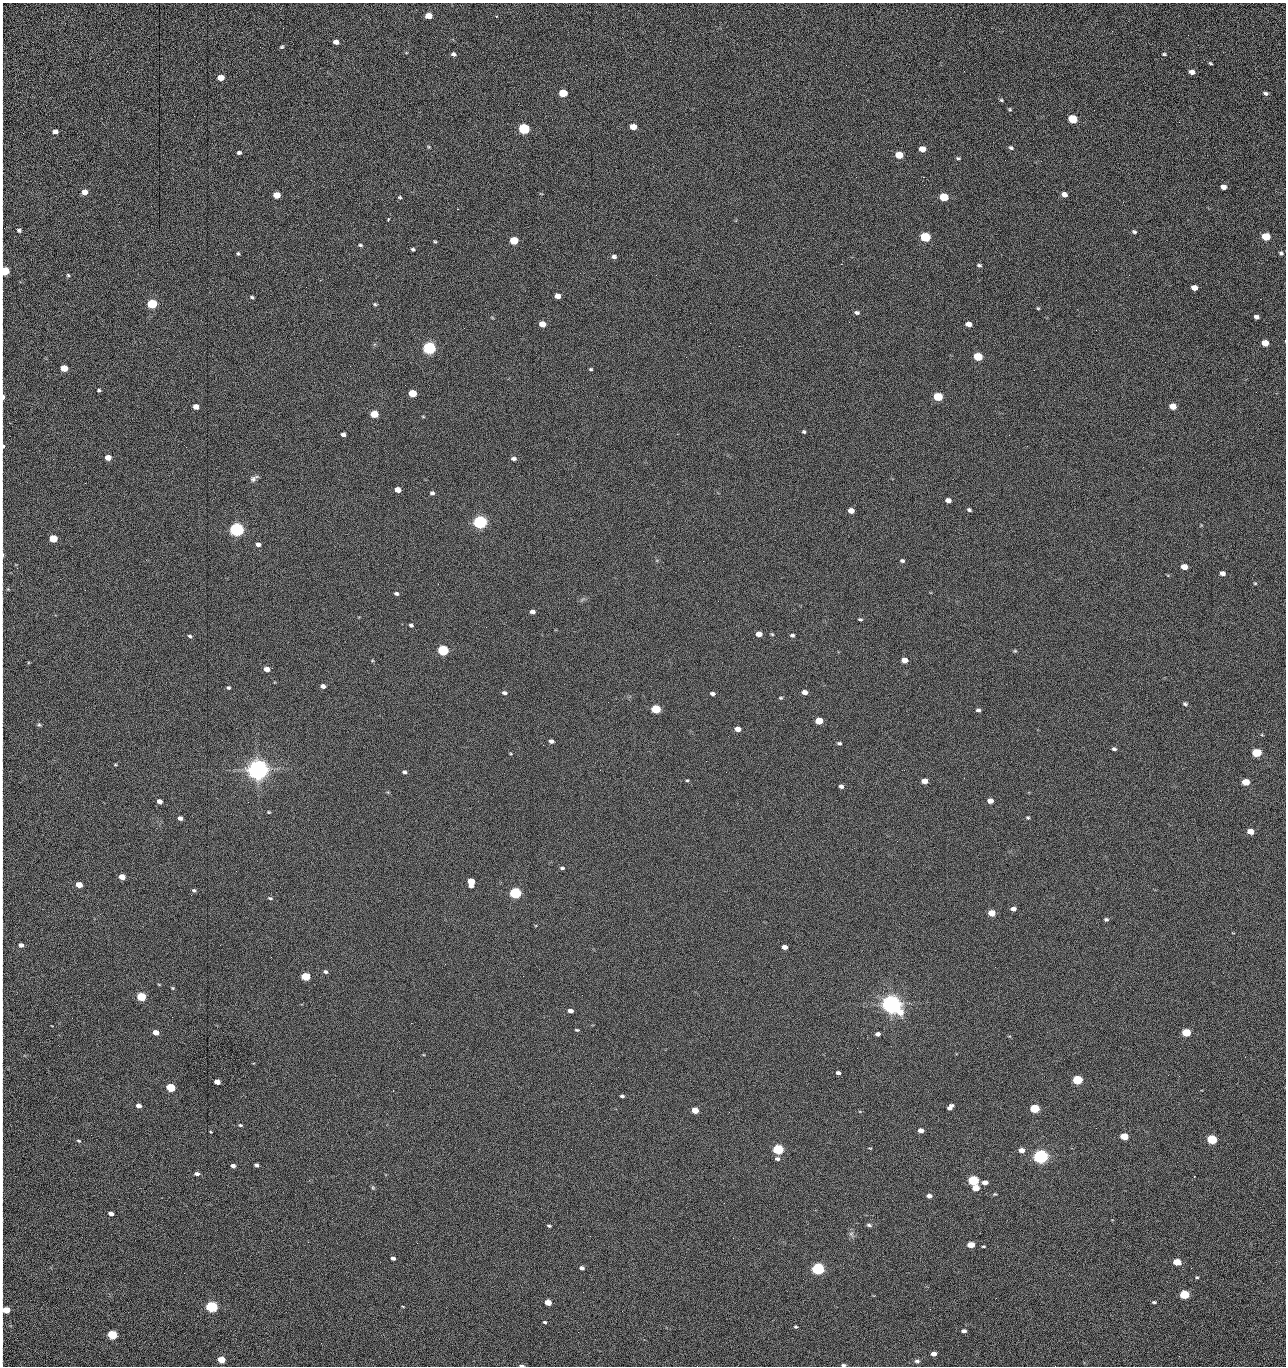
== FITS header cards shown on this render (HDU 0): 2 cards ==
NAXIS1  =                 1284 /fastest changing axis
NAXIS2  =                 1364 /next to fastest changing axis

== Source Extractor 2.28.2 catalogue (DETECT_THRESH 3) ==
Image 1284 x 1364 px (HDU 0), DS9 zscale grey, 1 PNG px = 1 image px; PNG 1288 x 1368 px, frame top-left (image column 1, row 1364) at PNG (2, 3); no overlay
Background 152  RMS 15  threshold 45.2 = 3 sigma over >= 5 px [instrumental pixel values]
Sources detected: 272; all 272 listed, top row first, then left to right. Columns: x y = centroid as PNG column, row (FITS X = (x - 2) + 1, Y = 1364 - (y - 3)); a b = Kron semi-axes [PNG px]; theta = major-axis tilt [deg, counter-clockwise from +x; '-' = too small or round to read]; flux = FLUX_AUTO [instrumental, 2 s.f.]
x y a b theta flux
2 12 8 2 90 1.5e+03
428 16 5 5 - 1.3e+04
496 16 3 3 - 7.7e+02
1188 35 2 2 - 7.2e+02
2 41 12 2 90 2.1e+03
670 41 2 2 - 1.4e+03
336 42 5 4 - 5.1e+03
282 47 6 4 43 1.5e+03
453 54 5 4 - 2.5e+03
1164 54 5 3 - 1.3e+03
1210 63 4 3 - 1.2e+03
1192 72 5 4 - 4.7e+03
2 75 11 2 90 2.0e+03
221 78 5 4 - 1.4e+04
563 93 6 5 - 4.2e+04
1266 93 6 4 -20 2.4e+03
2 96 10 2 90 1.6e+03
1001 100 5 4 - 1.3e+03
1010 109 5 4 - 1.3e+03
1073 119 6 5 - 6.1e+04
1179 122 3 2 - 8.1e+02
633 127 5 4 - 1.4e+04
524 129 6 5 - 1.6e+05
55 131 5 4 - 5.1e+03
2 132 11 2 90 1.8e+03
429 147 4 4 - 1.0e+03
1011 148 6 4 -31 2.0e+03
922 149 6 5 - 1.2e+04
239 153 5 4 - 2.2e+03
899 155 6 5 - 2.8e+04
958 158 6 4 -9 1.3e+03
1005 160 3 2 - 8.0e+02
1041 161 2 2 - 1.3e+03
2 166 14 2 90 2.5e+03
856 177 2 2 - 1.6e+03
923 177 2 2 - 2.0e+04
1223 187 5 4 - 6.3e+03
84 192 5 4 - 1.0e+04
2 194 13 2 90 2.7e+03
1064 194 6 5 - 6.1e+03
277 195 5 5 - 2.0e+04
400 197 5 4 - 1.2e+03
944 197 6 5 - 5.1e+04
1123 202 2 2 - 7.0e+02
2 220 17 2 90 3.4e+03
388 220 4 3 - 1.3e+03
19 230 5 4 - 2.2e+03
1134 232 6 4 -27 1.7e+03
925 237 6 5 - 1.0e+05
1266 237 6 5 - 4.4e+04
514 240 6 5 - 4.0e+04
435 242 4 3 - 1.1e+03
360 245 6 4 -11 1.5e+03
413 249 4 3 - 1.6e+03
1281 253 5 4 - 1.9e+03
238 254 5 4 - 1.4e+03
614 257 6 4 -18 2.8e+03
841 264 2 2 - 1.8e+04
979 265 5 4 - 1.7e+03
5 271 5 5 - 5.5e+04
68 275 5 4 - 1.3e+03
656 275 2 2 - 4.2e+02
306 287 2 2 - 4.3e+02
1194 288 5 4 - 7.7e+03
557 296 5 4 - 9.4e+03
252 297 5 3 - 1.6e+03
152 304 5 5 - 1.0e+05
375 304 5 4 - 1.3e+03
1038 308 4 3 - 1.1e+03
857 312 7 5 -14 2.4e+03
1256 317 5 4 - 3.6e+03
849 322 2 2 - 5.7e+02
710 323 2 2 - 2.4e+03
542 324 5 4 - 1.5e+04
968 324 5 4 - 7.6e+03
2 329 14 2 90 2.2e+03
1096 330 2 2 - 7.1e+02
1265 343 5 5 - 1.6e+04
429 348 6 5 - 3.0e+05
978 357 6 5 - 5.8e+04
350 366 2 2 - 2.3e+03
64 368 5 5 - 2.5e+04
591 369 4 3 - 1.3e+03
99 390 4 4 - 1.4e+03
1256 392 2 2 - 8.2e+02
412 393 5 5 - 3.7e+04
3 397 7 3 -88 7.8e+03
938 397 6 5 - 6.0e+04
1173 406 5 5 - 1.8e+04
196 407 5 4 - 8.4e+03
374 414 5 5 - 2.9e+04
423 417 5 3 - 8.6e+02
804 432 5 4 - 1.6e+03
343 434 4 4 - 3.7e+03
1009 435 2 2 - 9.5e+02
3 446 8 3 -86 2.6e+03
186 447 2 2 - 1.9e+03
108 458 5 4 - 1.2e+04
514 459 6 5 - 2.9e+03
254 478 10 5 31 3.4e+03
85 483 2 2 - 6.6e+02
398 490 5 4 - 9.9e+03
432 493 4 4 - 2.3e+03
948 500 5 4 - 5.9e+03
969 510 5 4 - 1.9e+03
851 511 5 4 - 8.6e+03
480 522 6 5 - 5.0e+05
237 529 6 5 - 5.3e+05
2 536 9 2 90 1.6e+03
53 538 5 5 - 4.1e+04
258 544 5 4 - 3.9e+03
2 555 7 2 -90 3.3e+03
902 561 5 4 - 1.9e+03
1184 567 5 4 - 1.3e+04
1222 573 5 4 - 4.3e+03
1255 583 4 4 - 1.0e+03
396 594 5 4 - 2.0e+03
2 601 9 2 90 1.6e+03
532 611 5 4 - 4.3e+03
860 620 5 4 - 1.5e+03
411 625 4 3 - 2.0e+03
2 630 10 2 90 1.6e+03
759 634 5 4 - 1.0e+04
772 634 5 4 - 1.1e+03
792 635 5 4 - 2.0e+03
190 636 5 4 - 1.7e+03
443 650 6 5 - 1.6e+05
1015 651 5 4 - 1.2e+03
905 660 5 4 - 1.3e+04
267 669 5 4 - 7.5e+03
2 671 8 2 90 1.3e+03
323 686 5 4 - 4.2e+03
228 688 4 4 - 1.8e+03
805 692 5 4 - 5.9e+03
504 693 6 4 -13 2.5e+03
712 694 5 3 - 2.5e+03
780 698 5 4 - 1.2e+03
1185 704 5 4 - 1.9e+03
656 709 6 5 - 6.5e+04
978 710 5 4 - 2.6e+03
819 721 5 4 - 2.7e+04
39 725 6 5 - 1.6e+03
738 729 5 4 - 7.8e+03
551 741 5 4 - 4.2e+03
839 743 5 4 - 1.9e+03
543 745 2 2 - 2.3e+03
1114 749 6 4 -10 2.1e+03
1256 752 5 5 - 7.7e+04
706 761 2 2 - 1.4e+03
2 765 10 2 90 1.6e+03
115 765 5 3 - 9.0e+02
258 769 7 6 - 1.6e+06
404 772 5 4 - 2.4e+03
726 772 2 2 - 1.6e+03
687 781 4 3 - 1.2e+03
924 781 5 4 - 1.1e+04
1246 782 5 5 - 2.5e+04
841 786 5 4 - 3.1e+03
159 801 5 4 - 6.6e+03
990 801 5 4 - 8.0e+03
2 806 19 2 90 2.7e+03
269 812 5 3 - 9.3e+02
180 818 4 4 - 3.9e+03
1028 818 4 4 - 1.3e+03
1250 831 5 4 - 1.5e+04
897 841 3 2 - 1.1e+03
562 868 6 4 -6 1.8e+03
2 872 10 2 90 1.6e+03
122 877 5 4 - 1.2e+04
471 882 6 5 - 2.7e+04
79 885 5 4 - 1.6e+04
194 890 5 4 - 1.9e+03
2 891 10 2 90 1.6e+03
515 893 6 5 - 2.4e+05
270 898 6 4 -11 1.5e+03
1013 909 5 4 - 5.6e+03
992 913 5 4 - 1.9e+04
1106 920 5 4 - 2.0e+03
2 934 12 2 90 2.2e+03
21 945 4 4 - 4.0e+03
784 947 5 4 - 6.1e+03
325 972 5 4 - 2.1e+03
306 976 5 4 - 6.1e+04
523 976 2 2 - 1.3e+03
2 983 9 2 90 1.5e+03
173 988 4 4 - 1.1e+03
141 997 5 4 - 7.5e+04
891 1004 7 6 - 1.3e+06
570 1011 5 3 - 4.3e+03
2 1012 14 2 90 2.5e+03
411 1023 2 2 - 3.6e+03
577 1030 5 3 - 1.2e+03
156 1032 5 4 - 1.0e+04
1186 1032 5 4 - 4.8e+04
878 1034 5 4 - 3.8e+03
857 1048 2 2 - 9.1e+02
1245 1057 2 2 - 1.4e+03
2 1058 14 2 90 2.4e+03
838 1073 4 3 - 3.1e+03
1179 1076 3 2 - 1.9e+03
1077 1080 5 5 - 8.9e+04
217 1082 5 4 - 9.6e+03
170 1087 5 4 - 6.4e+04
622 1096 4 3 - 1.8e+03
2 1104 10 2 90 1.7e+03
139 1106 5 4 - 5.4e+03
950 1107 7 4 49 4.9e+03
1035 1108 5 4 - 7.3e+04
695 1110 5 4 - 2.0e+04
729 1112 2 2 - 7.6e+02
240 1125 5 4 - 1.3e+03
1096 1128 2 2 - 3.9e+02
921 1130 5 4 - 7.1e+03
210 1132 3 2 - 8.7e+02
2 1134 12 2 90 2.2e+03
91 1135 2 2 - 1.5e+03
1124 1136 5 4 - 3.2e+04
1212 1139 5 5 - 1.0e+05
79 1141 6 4 -28 1.6e+03
870 1148 4 2 - 7.6e+02
778 1149 6 5 - 1.5e+05
1021 1150 5 4 - 7.8e+03
1041 1156 6 5 - 6.3e+05
777 1159 6 5 - 3.0e+03
256 1165 4 3 - 2.5e+03
233 1166 5 4 - 4.5e+03
2 1173 15 2 90 2.9e+03
197 1174 5 4 - 3.7e+03
973 1180 6 5 - 1.5e+05
985 1183 5 4 - 6.3e+03
2 1184 10 2 90 1.9e+03
373 1188 6 5 - 1.5e+03
976 1188 5 4 - 1.6e+04
995 1194 5 4 - 1.1e+03
929 1196 5 4 - 4.6e+03
111 1213 5 3 - 4.4e+03
869 1225 7 4 -16 2.0e+03
549 1226 4 3 - 1.4e+03
851 1234 7 6 - 2.7e+03
2 1235 13 2 90 2.3e+03
308 1242 2 2 - 1.4e+03
417 1243 2 2 - 3.7e+03
971 1245 5 4 - 1.9e+04
983 1246 3 2 - 1.2e+03
393 1258 4 3 - 2.9e+03
1177 1262 5 4 - 2.7e+04
582 1268 5 4 - 3.2e+03
818 1269 6 5 - 3.1e+05
2 1276 16 2 90 2.9e+03
1197 1277 4 3 - 1.2e+03
1184 1294 5 4 - 7.9e+04
2 1295 10 2 90 1.5e+03
996 1298 2 2 - 1.9e+03
548 1302 5 4 - 1.8e+04
1154 1302 4 3 - 1.6e+03
211 1307 5 4 - 2.3e+05
403 1307 4 2 - 8.3e+02
6 1310 5 4 - 2.7e+04
622 1311 2 2 - 5.0e+02
545 1322 4 3 - 1.4e+03
796 1327 4 3 - 1.3e+03
964 1331 5 4 - 3.9e+03
578 1332 2 2 - 2.4e+03
112 1334 5 4 - 9.1e+04
2 1340 18 2 90 3.2e+03
321 1343 2 2 - 6.4e+02
934 1354 5 4 - 6.8e+03
221 1360 5 4 - 3.0e+04
917 1361 7 5 7 2.5e+03
522 1365 6 3 -1 2.1e+03
843 1365 5 3 - 1.8e+03
1055 1366 2 2 - 1.5e+03
At the frame edge (FLAGS 8, measured only in part): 38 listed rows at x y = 2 12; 2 41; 2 75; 2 96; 2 132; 2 166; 2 194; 2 220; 19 230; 5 271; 2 329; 3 397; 3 446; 2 536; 2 555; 2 601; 2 630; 2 671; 2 765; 2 806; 2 872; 2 891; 2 934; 2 983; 2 1012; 2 1058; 2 1104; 2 1134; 2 1173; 2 1184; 2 1235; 2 1276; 2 1295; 6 1310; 2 1340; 522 1365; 843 1365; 1055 1366

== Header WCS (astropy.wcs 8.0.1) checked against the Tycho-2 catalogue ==
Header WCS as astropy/WCSLIB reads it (CRVAL/CRPIX/CD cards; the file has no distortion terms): RA---TAN/DEC--TAN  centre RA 15:41:40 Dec +52:00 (235.42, +51.99 deg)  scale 1.26 arcsec/px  FOV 26.9' x 28.5'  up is +92 deg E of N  parity flipped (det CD > 0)
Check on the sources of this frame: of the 60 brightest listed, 10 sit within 2.0 arcsec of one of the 11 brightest Tycho-2 stars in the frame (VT <= 12.29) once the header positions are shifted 0.37 arcsec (0.26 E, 0.27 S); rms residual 1.07 arcsec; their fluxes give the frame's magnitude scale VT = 25.20 - 2.5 log10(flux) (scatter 0.23 mag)
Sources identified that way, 10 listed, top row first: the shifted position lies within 2.0 arcsec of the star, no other Tycho-2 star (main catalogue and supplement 1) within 4.0 arcsec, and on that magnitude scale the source's flux lands within +1.5 / -3 mag of the star's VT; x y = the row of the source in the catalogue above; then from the Tycho-2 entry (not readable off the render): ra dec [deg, ICRS J2000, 3 dp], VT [Tycho-2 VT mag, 2 dp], TYC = Tycho-2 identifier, HIP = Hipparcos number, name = IAU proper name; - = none
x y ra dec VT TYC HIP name
429 348 235.614 +52.064 11.61 3489-1132-1 - -
480 522 235.514 +52.049 11.19 3489-1407-1 - -
237 529 235.515 +52.133 11.12 3489-1380-1 - -
258 769 235.378 +52.130 9.31 3489-1322-1 76850 -
515 893 235.303 +52.042 11.52 3489-958-1 - -
891 1004 235.232 +51.912 9.59 3489-824-1 - -
1041 1156 235.143 +51.862 10.97 3489-1016-1 - -
973 1180 235.131 +51.886 12.29 3489-908-1 - -
818 1269 235.084 +51.941 11.45 3489-1346-1 - -
211 1307 235.075 +52.152 11.74 3489-912-1 - -